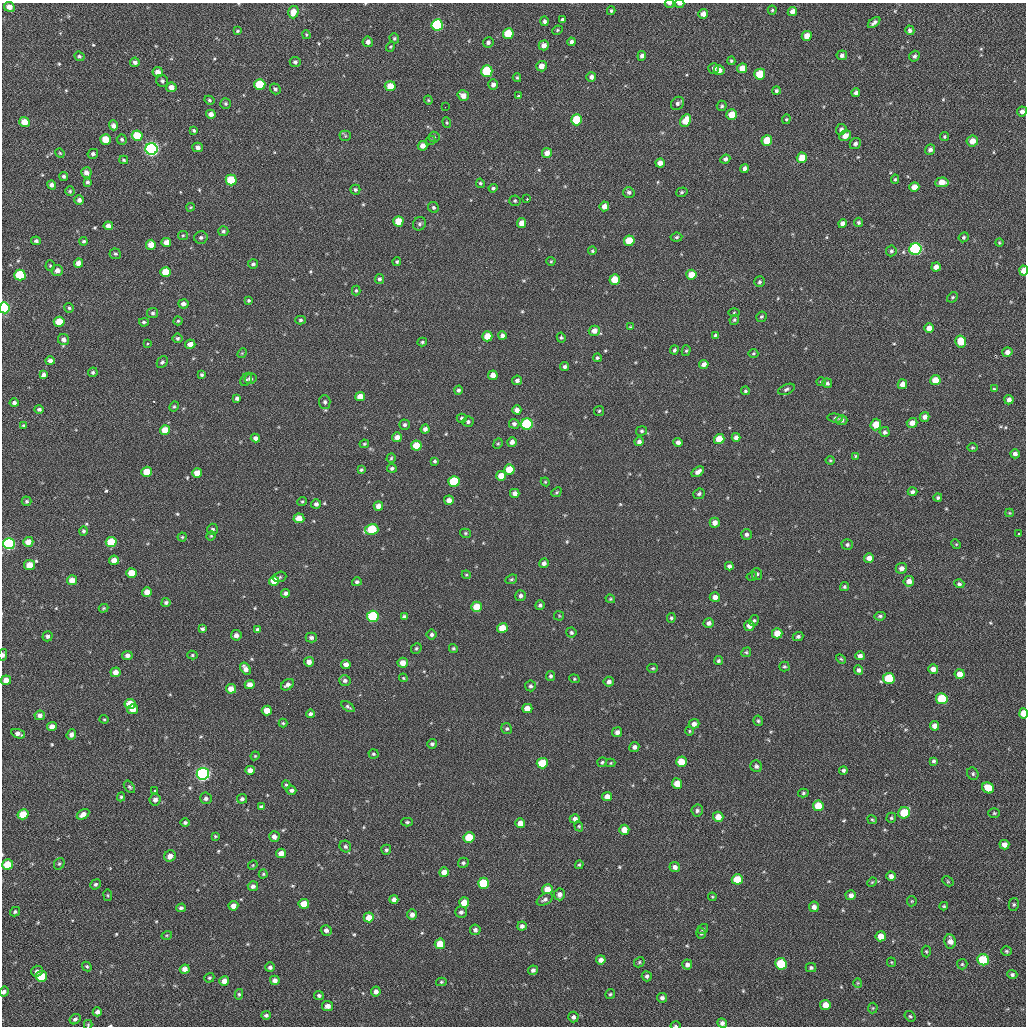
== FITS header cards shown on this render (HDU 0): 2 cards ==
NAXIS1  =                 1024 / length of data axis 1
NAXIS2  =                 1024 / length of data axis 2

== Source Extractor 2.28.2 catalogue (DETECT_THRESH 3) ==
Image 1024 x 1024 px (HDU 0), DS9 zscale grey, 1 PNG px = 1 image px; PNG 1028 x 1028 px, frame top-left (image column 1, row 1024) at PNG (2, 3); each listed source drawn as its Kron ellipse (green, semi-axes under 4 px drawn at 4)
Background 49.3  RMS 11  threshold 31.9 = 3 sigma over >= 5 px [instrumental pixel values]
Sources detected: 561; of the 561, the 500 brightest by FLUX_AUTO listed and drawn (61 fainter detections omitted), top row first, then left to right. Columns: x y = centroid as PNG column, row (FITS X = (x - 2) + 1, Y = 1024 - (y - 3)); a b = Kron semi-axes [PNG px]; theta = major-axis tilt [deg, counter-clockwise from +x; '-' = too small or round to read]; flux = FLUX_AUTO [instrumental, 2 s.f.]
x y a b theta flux
669 4 4 3 - 1300
680 4 5 2 - 2600
9 7 5 5 - 4000
772 10 4 4 - 960
611 11 4 3 - 1000
792 11 5 4 - 4000
293 12 6 5 - 6600
703 14 5 4 - 4300
562 20 4 3 - 12000
544 21 5 4 - 1800
874 23 7 4 39 2200
437 25 6 5 - 82000
557 30 5 4 - 900
910 30 5 4 - 2000
237 31 4 3 - 850
508 34 5 5 - 25000
306 35 4 3 - 830
807 36 5 5 - 7100
394 38 5 4 - 1200
368 42 5 5 - 2900
488 42 5 5 - 2100
571 42 4 4 - 2200
544 45 5 5 - 4400
391 47 5 4 - 810
842 55 5 5 - 2400
79 56 5 4 - 1300
642 56 5 4 - 2700
914 56 5 5 - 1800
731 61 4 4 - 1100
135 62 5 4 - 2400
295 62 5 5 - 1700
541 66 5 5 - 6000
714 68 5 5 - 2600
742 68 5 4 - 8400
719 70 5 5 - 3900
487 71 6 5 - 51000
158 72 5 5 - 4800
760 74 5 5 - 20000
591 77 5 4 - 2600
517 78 4 3 - 860
162 81 6 5 - 1600
260 84 5 5 - 29000
493 85 5 4 - 2900
390 86 5 5 - 11000
171 87 5 5 - 4500
275 89 6 5 - 1500
776 91 4 4 - 1300
856 93 4 4 - 2000
463 96 6 5 - 5100
518 96 3 3 - 3300
209 100 5 4 - 1000
428 100 4 4 - 790
226 103 5 5 - 1200
677 103 7 6 - 2300
722 106 5 5 - 1200
445 107 2 2 - 2600
1022 111 5 4 - 2600
211 114 5 4 - 3600
732 115 5 5 - 12000
786 119 5 4 - 880
577 120 5 5 - 31000
686 121 7 5 61 12000
24 122 5 5 - 8500
447 122 5 4 - 830
113 125 5 4 - 2500
841 129 5 5 - 2400
194 130 3 3 - 1000
137 136 5 5 - 18000
345 136 5 5 - 1100
845 136 6 5 - 6100
434 137 5 5 - 1000
944 137 4 4 - 1000
105 139 5 5 - 14000
122 139 5 5 - 1300
431 140 4 4 - 830
767 140 5 5 - 19000
972 141 6 5 - 6600
855 144 6 5 - 1800
423 146 5 4 - 4700
198 147 5 5 - 2800
152 149 6 6 - 260000
930 150 5 4 - 2400
60 153 5 4 - 780
547 153 5 5 - 5000
93 154 5 4 - 1700
802 158 5 5 - 12000
725 159 5 4 - 2300
124 160 4 3 - 930
660 163 5 4 - 4800
744 169 5 4 - 2500
86 173 5 5 - 4000
64 176 4 4 - 1400
895 179 4 4 - 1000
231 180 5 5 - 28000
87 182 4 3 - 1500
942 182 7 5 6 8100
480 183 5 4 - 1100
51 185 4 4 - 2600
914 187 5 4 - 6400
493 188 4 4 - 1300
355 190 5 5 - 1500
70 191 4 4 - 1000
629 192 6 5 - 1900
682 192 6 4 17 1100
527 199 3 2 - 1500
79 200 5 5 - 2400
515 201 5 5 - 1200
604 206 5 4 - 5500
190 207 4 3 - 760
433 207 6 5 - 1300
398 221 5 5 - 13000
858 222 4 4 - 1200
522 223 5 4 - 6800
842 223 4 4 - 2700
420 224 7 6 - 1900
108 226 4 4 - 4200
223 231 5 5 - 1500
183 235 5 4 - 830
201 237 6 6 - 1800
676 237 6 4 7 1200
964 237 5 4 - 1200
36 241 5 4 - 1800
84 241 4 4 - 1100
629 241 5 5 - 17000
166 242 5 4 - 5200
999 243 4 4 - 920
151 245 5 5 - 7100
915 249 6 6 - 140000
592 251 4 4 - 880
891 251 5 5 - 1500
115 254 6 5 - 1300
551 261 4 4 - 840
397 262 4 4 - 1200
79 263 4 4 - 4900
253 264 5 5 - 1700
50 265 5 4 - 870
936 267 5 4 - 4600
57 270 6 5 - 3700
1024 271 5 4 - 8000
165 272 5 5 - 15000
20 275 5 5 - 39000
691 275 5 5 - 11000
379 279 5 4 - 1500
615 280 5 5 - 15000
759 282 5 5 - 1400
356 290 5 4 - 1000
952 297 6 4 41 1100
249 300 3 3 - 1000
183 304 5 4 - 2800
4 308 5 5 - 82000
69 308 5 4 - 1200
153 313 5 5 - 1500
734 313 5 3 - 760
761 317 5 5 - 1200
300 320 5 4 - 1300
734 320 5 4 - 1100
178 321 4 4 - 880
59 322 5 5 - 16000
144 322 5 4 - 1400
630 327 4 3 - 780
929 328 5 4 - 6100
594 331 5 5 - 4900
715 335 4 4 - 1100
487 336 5 5 - 14000
502 336 4 4 - 2200
177 338 5 5 - 1400
561 338 5 4 - 1100
64 340 6 5 - 3400
961 341 6 5 - 15000
422 342 5 4 - 1000
148 344 3 3 - 4200
190 344 5 4 - 4400
674 350 4 4 - 1300
686 351 5 4 - 1100
1007 352 5 4 - 3300
242 353 5 4 - 800
753 353 5 4 - 970
597 358 4 4 - 1200
50 361 5 4 - 2400
162 362 6 4 46 1400
704 364 4 4 - 3000
564 367 4 4 - 1600
93 372 5 4 - 1300
43 375 4 4 - 2600
202 375 4 4 - 1200
493 375 5 5 - 5700
250 378 6 5 - 1800
246 379 7 5 54 1500
517 380 5 4 - 2400
935 380 5 5 - 9600
821 382 5 4 - 940
827 383 5 5 - 1800
902 384 5 4 - 4300
786 389 9 5 23 1800
994 389 4 4 - 910
458 390 4 4 - 1600
745 391 4 4 - 1000
360 396 5 4 - 8300
237 398 4 4 - 1900
1009 400 5 4 - 2900
325 402 6 5 - 1700
14 403 4 4 - 2000
174 407 5 4 - 940
39 409 5 4 - 1600
517 410 4 4 - 4300
599 411 5 5 - 990
925 417 5 4 - 3200
462 418 5 4 - 1500
835 418 8 4 -6 1200
841 420 6 5 - 1800
468 422 6 5 - 1600
912 423 5 4 - 5100
514 424 5 5 - 2000
527 424 6 5 - 76000
24 425 4 4 - 960
405 425 5 5 - 1600
876 425 6 5 - 12000
425 429 4 4 - 2900
165 430 5 5 - 12000
642 431 5 4 - 1100
885 432 5 5 - 1700
397 437 5 5 - 4500
736 437 4 4 - 2900
255 438 4 4 - 2700
719 439 5 5 - 13000
512 442 5 4 - 3400
639 442 4 4 - 2400
678 442 4 4 - 2700
364 444 5 3 - 880
498 444 5 4 - 880
416 445 5 5 - 15000
972 448 5 4 - 880
1015 454 4 4 - 2700
856 456 3 3 - 840
391 458 4 4 - 920
830 460 4 4 - 750
435 461 4 4 - 1100
392 468 5 4 - 1600
509 469 5 5 - 17000
361 470 4 3 - 1200
147 472 5 5 - 15000
698 472 7 4 34 3500
197 473 5 4 - 7700
501 476 5 5 - 10000
454 481 5 5 - 43000
545 482 4 4 - 780
556 492 5 4 - 940
912 492 5 3 - 1900
515 493 4 4 - 3500
699 494 6 5 - 1600
938 498 4 4 - 1500
449 500 5 5 - 4200
27 501 5 4 - 1300
302 501 5 4 - 1000
316 504 5 5 - 2100
378 506 5 5 - 4700
1009 513 4 4 - 770
299 518 5 5 - 9200
715 523 5 5 - 4400
213 529 5 5 - 1600
372 529 6 5 - 39000
83 531 5 4 - 1400
465 533 5 4 - 940
746 534 5 5 - 1900
1018 534 3 3 - 1200
211 536 5 4 - 820
182 537 4 4 - 800
28 542 5 5 - 7500
111 542 5 5 - 22000
9 544 6 5 - 120000
847 544 5 5 - 1500
956 544 5 4 - 820
869 558 5 5 - 4100
114 560 5 4 - 6100
544 563 5 4 - 2300
29 565 5 5 - 10000
729 566 4 4 - 1900
901 568 6 5 - 3000
131 573 5 5 - 13000
757 574 6 5 - 1400
466 575 4 4 - 830
752 576 5 3 - 780
280 577 7 5 18 1300
511 579 6 4 21 1000
72 580 5 5 - 6400
274 581 5 5 - 11000
909 581 5 5 - 4700
357 582 5 4 - 1600
959 584 5 4 - 1400
844 587 5 4 - 1100
147 592 5 4 - 6600
285 593 4 4 - 2100
521 596 5 5 - 2200
715 597 5 4 - 4100
610 599 5 4 - 750
166 602 4 4 - 1600
540 605 5 4 - 1500
477 607 5 5 - 18000
103 608 5 3 - 880
373 616 6 5 - 56000
559 616 5 5 - 770
880 616 6 4 7 1400
404 617 4 4 - 1800
671 618 5 4 - 1200
754 620 5 4 - 1300
709 623 5 4 - 2400
749 626 5 5 - 4300
502 628 5 5 - 12000
202 629 4 4 - 1600
258 629 4 3 - 1700
571 632 5 5 - 1200
777 633 5 5 - 11000
236 635 5 5 - 2900
432 635 5 5 - 1700
48 636 5 5 - 2100
798 636 5 4 - 1700
311 637 6 5 - 1900
416 648 6 5 - 1100
453 648 5 4 - 1100
746 652 5 4 - 980
3 655 6 3 78 2200
127 655 5 4 - 2800
192 655 5 4 - 1100
860 656 5 4 - 2700
841 659 6 3 -44 840
718 661 5 4 - 1300
309 662 5 5 - 4100
403 663 5 5 - 6900
346 664 5 4 - 3800
784 666 5 5 - 1100
653 668 5 4 - 880
245 669 7 4 -57 4500
933 669 5 5 - 4700
858 670 5 4 - 2200
116 672 5 5 - 5300
960 674 5 5 - 6600
551 676 5 4 - 1700
403 678 4 3 - 750
889 678 6 5 - 29000
574 679 5 4 - 940
6 680 5 4 - 5800
345 680 6 5 - 2100
609 682 5 5 - 2500
250 684 5 4 - 4000
287 685 7 5 34 2700
530 686 5 5 - 1700
231 689 5 4 - 6400
942 699 6 5 - 35000
130 704 5 5 - 17000
348 707 7 3 -34 1300
133 709 5 4 - 6700
527 709 5 4 - 7300
267 710 5 5 - 9500
1024 713 5 4 - 13000
310 714 4 4 - 1900
40 715 5 4 - 2600
104 719 4 4 - 810
758 721 5 4 - 1200
283 723 4 4 - 950
694 724 5 4 - 3500
934 726 5 4 - 4800
52 727 5 4 - 4900
507 729 6 5 - 1300
689 731 4 4 - 820
617 732 5 4 - 2900
18 734 7 4 -19 3500
71 735 5 4 - 2700
432 744 5 5 - 1600
634 747 5 5 - 2500
373 754 5 4 - 1100
255 756 4 4 - 760
934 761 4 4 - 1400
602 762 5 4 - 1100
681 762 5 5 - 13000
542 763 5 5 - 20000
610 763 5 4 - 810
756 766 6 5 - 1700
250 770 5 4 - 4700
843 770 4 4 - 1500
203 774 6 6 - 260000
973 774 6 5 - 1400
677 784 5 5 - 9800
286 785 4 4 - 1100
129 787 7 4 -52 1300
988 788 6 5 - 15000
154 790 3 3 - 980
291 790 5 4 - 1700
803 793 5 4 - 1100
121 797 4 4 - 930
607 797 5 4 - 5800
206 798 6 6 - 2200
242 799 5 4 - 1900
155 800 6 5 - 3200
818 806 5 5 - 14000
261 807 4 4 - 1900
697 810 6 5 - 1700
904 813 6 5 - 31000
994 813 6 5 - 980
23 814 5 5 - 14000
83 814 7 4 30 4300
718 817 5 5 - 7800
891 818 5 4 - 1000
575 819 5 4 - 2800
872 820 5 3 - 820
185 822 5 4 - 1500
407 822 6 4 0 1100
520 823 5 5 - 6600
579 826 5 4 - 920
624 830 5 5 - 8500
215 836 3 3 - 850
274 837 5 5 - 3600
469 838 5 5 - 26000
1004 845 5 5 - 4400
345 847 6 5 - 1600
386 850 5 5 - 1500
281 853 5 4 - 5200
170 856 6 5 - 4600
463 863 5 5 - 1400
8 864 5 5 - 18000
59 864 6 5 - 1200
253 865 5 4 - 830
579 865 4 4 - 1100
675 867 5 5 - 3300
444 872 5 4 - 6300
263 874 4 4 - 980
891 876 5 4 - 3100
737 879 5 5 - 19000
948 881 6 4 -30 900
872 882 5 4 - 800
483 883 5 5 - 30000
95 884 5 5 - 1500
253 886 5 5 - 2200
547 889 5 5 - 9300
559 894 6 5 - 3400
108 895 6 3 -82 790
851 895 5 5 - 3100
712 897 4 3 - 750
545 899 9 5 29 2200
394 900 4 4 - 3000
912 901 5 5 - 780
464 903 5 5 - 9000
304 904 5 5 - 12000
1014 904 6 5 - 1300
233 906 5 4 - 4800
944 906 4 3 - 830
814 907 5 5 - 3300
181 908 4 4 - 1700
15 912 5 4 - 1500
461 912 6 5 - 2100
412 914 5 5 - 3200
369 917 5 5 - 8000
522 926 5 4 - 2200
703 929 6 4 37 1200
326 930 5 5 - 2700
475 930 5 5 - 2100
701 933 5 4 - 1300
167 935 5 3 - 770
881 936 5 5 - 8700
950 941 7 6 - 5400
440 944 5 5 - 15000
926 951 6 4 -87 960
1006 951 5 5 - 1100
601 960 5 4 - 3300
983 960 6 5 - 36000
639 962 6 4 49 1100
891 962 5 4 - 770
687 964 5 5 - 2600
781 964 6 5 - 36000
962 964 5 5 - 1100
87 966 5 4 - 1100
270 967 5 5 - 2000
811 967 5 4 - 1400
185 969 5 4 - 4300
533 970 5 4 - 2200
37 971 6 5 - 2400
1012 975 5 4 - 1800
41 976 5 5 - 25000
647 976 5 5 - 1800
209 978 5 4 - 1100
275 980 5 4 - 3700
224 981 5 4 - 6000
441 982 5 4 - 1000
858 983 4 4 - 790
376 991 5 4 - 3200
4 992 5 4 - 1900
239 994 5 4 - 1100
610 994 5 5 - 1100
319 995 5 4 - 1600
662 998 5 4 - 2300
825 1005 5 5 - 9400
327 1006 5 5 - 4100
873 1008 5 5 - 830
97 1012 4 4 - 2600
266 1015 5 4 - 1600
910 1016 6 4 -38 1100
573 1017 5 5 - 2000
75 1019 6 5 - 1900
722 1023 5 4 - 2600
88 1025 4 4 - 770
676 1026 5 2 - 830
At the frame edge (FLAGS 8, measured only in part): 10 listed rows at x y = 669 4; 680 4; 1024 271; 4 308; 3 655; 1024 713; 8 864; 4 992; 88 1025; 676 1026
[61 fainter detections neither listed nor drawn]